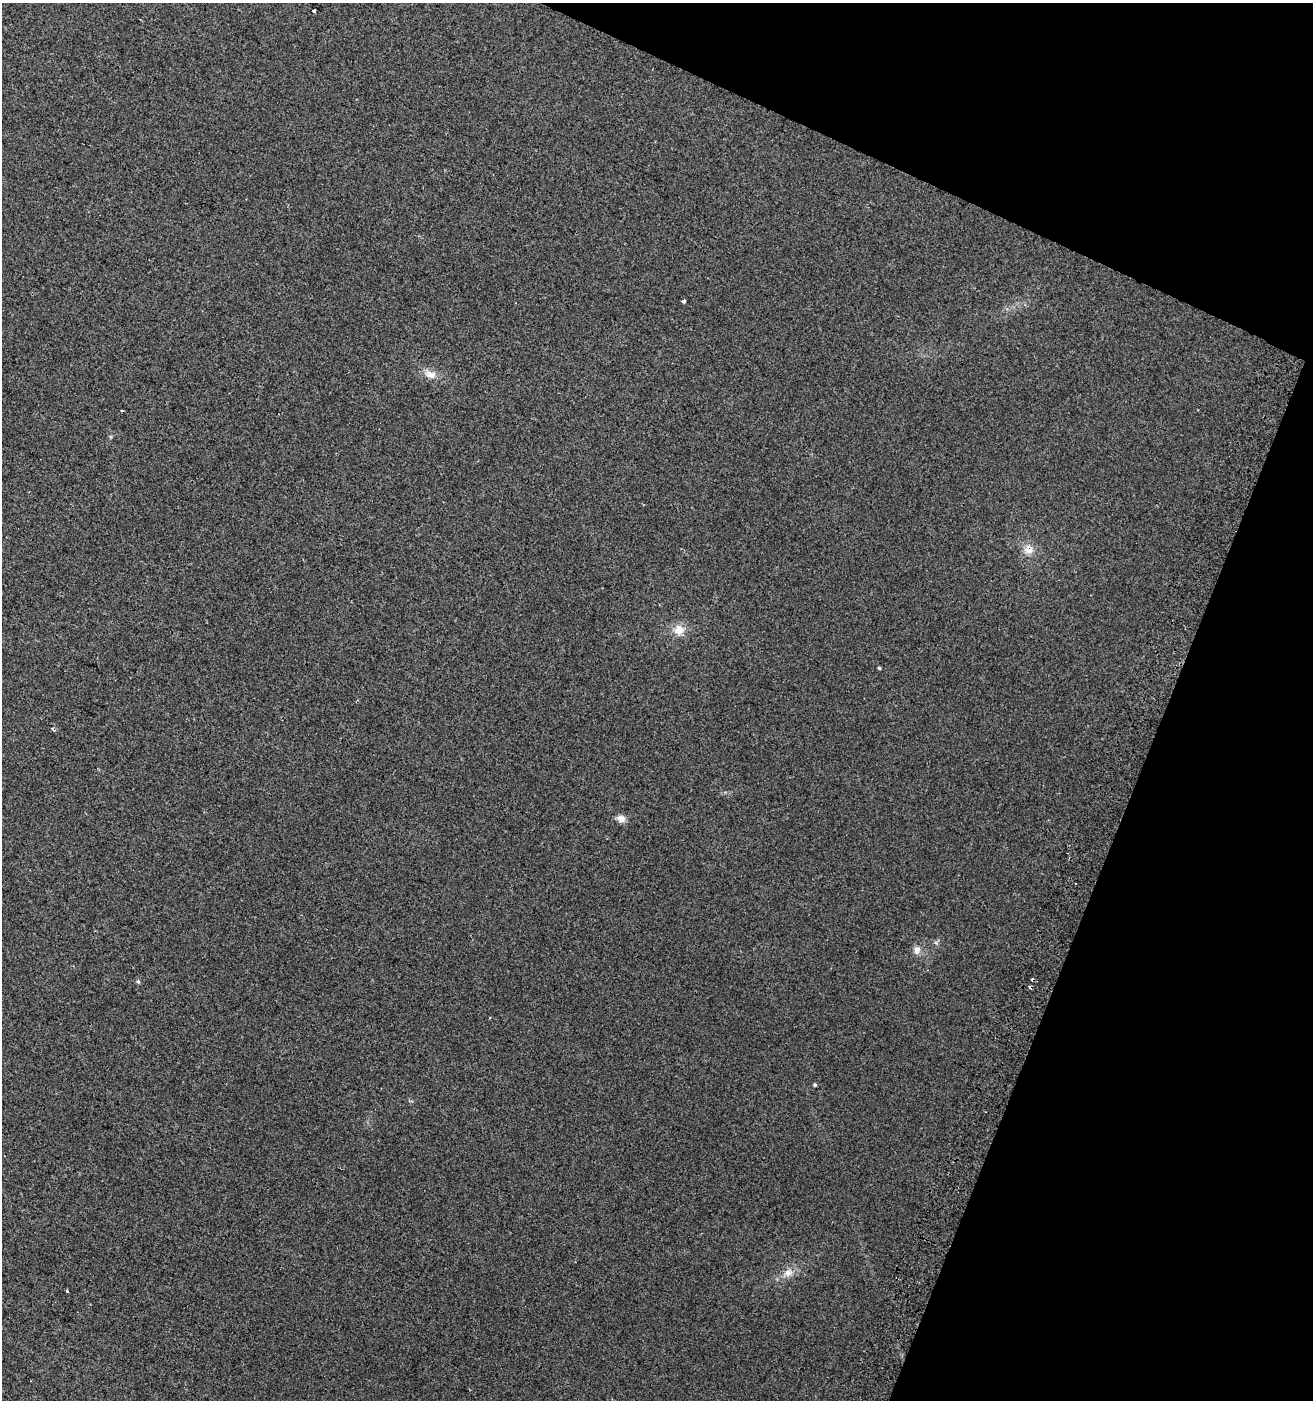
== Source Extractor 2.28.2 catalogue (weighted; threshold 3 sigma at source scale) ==
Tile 8 of 4 x 4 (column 4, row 2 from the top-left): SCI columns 4246-5556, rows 2815-4212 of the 5803 x 5636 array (HDU 1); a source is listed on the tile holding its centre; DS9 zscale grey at full resolution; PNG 1315 x 1402 px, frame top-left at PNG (2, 3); no overlay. Shown black and unused: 20% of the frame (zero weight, under 2 of 3 exposures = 2% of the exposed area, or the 3 px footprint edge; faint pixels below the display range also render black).
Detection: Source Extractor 2.28.2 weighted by HDU 2 'WHT'; one run over the whole footprint, this tile lists its part. Background 0.00316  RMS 0.0037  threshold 0.0167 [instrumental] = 3 sigma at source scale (4.5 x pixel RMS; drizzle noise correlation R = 1.50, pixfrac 1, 0.0396/0.0396 arcsec/px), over >= 5 px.
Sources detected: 15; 4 cosmic-ray / hot-pixel residue — not listed; the other 11 listed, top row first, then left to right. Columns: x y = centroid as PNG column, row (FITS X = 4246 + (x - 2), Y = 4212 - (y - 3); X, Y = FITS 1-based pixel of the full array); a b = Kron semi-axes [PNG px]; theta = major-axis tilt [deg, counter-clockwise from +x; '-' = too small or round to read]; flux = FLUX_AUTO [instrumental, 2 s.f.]
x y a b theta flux
314 11 4 3 - 4
683 301 4 4 - 2
430 374 16 10 -20 3.4
1029 549 14 12 41 3.6
679 630 13 13 - 4.4
879 668 3 3 - 0.5
621 818 11 8 -24 2.2
917 950 12 8 78 2.1
138 981 6 4 -62 0.6
815 1085 4 3 - 0.53
788 1273 13 9 11 3
Overlapping masked pixels (flux is a lower limit): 1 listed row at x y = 1029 549